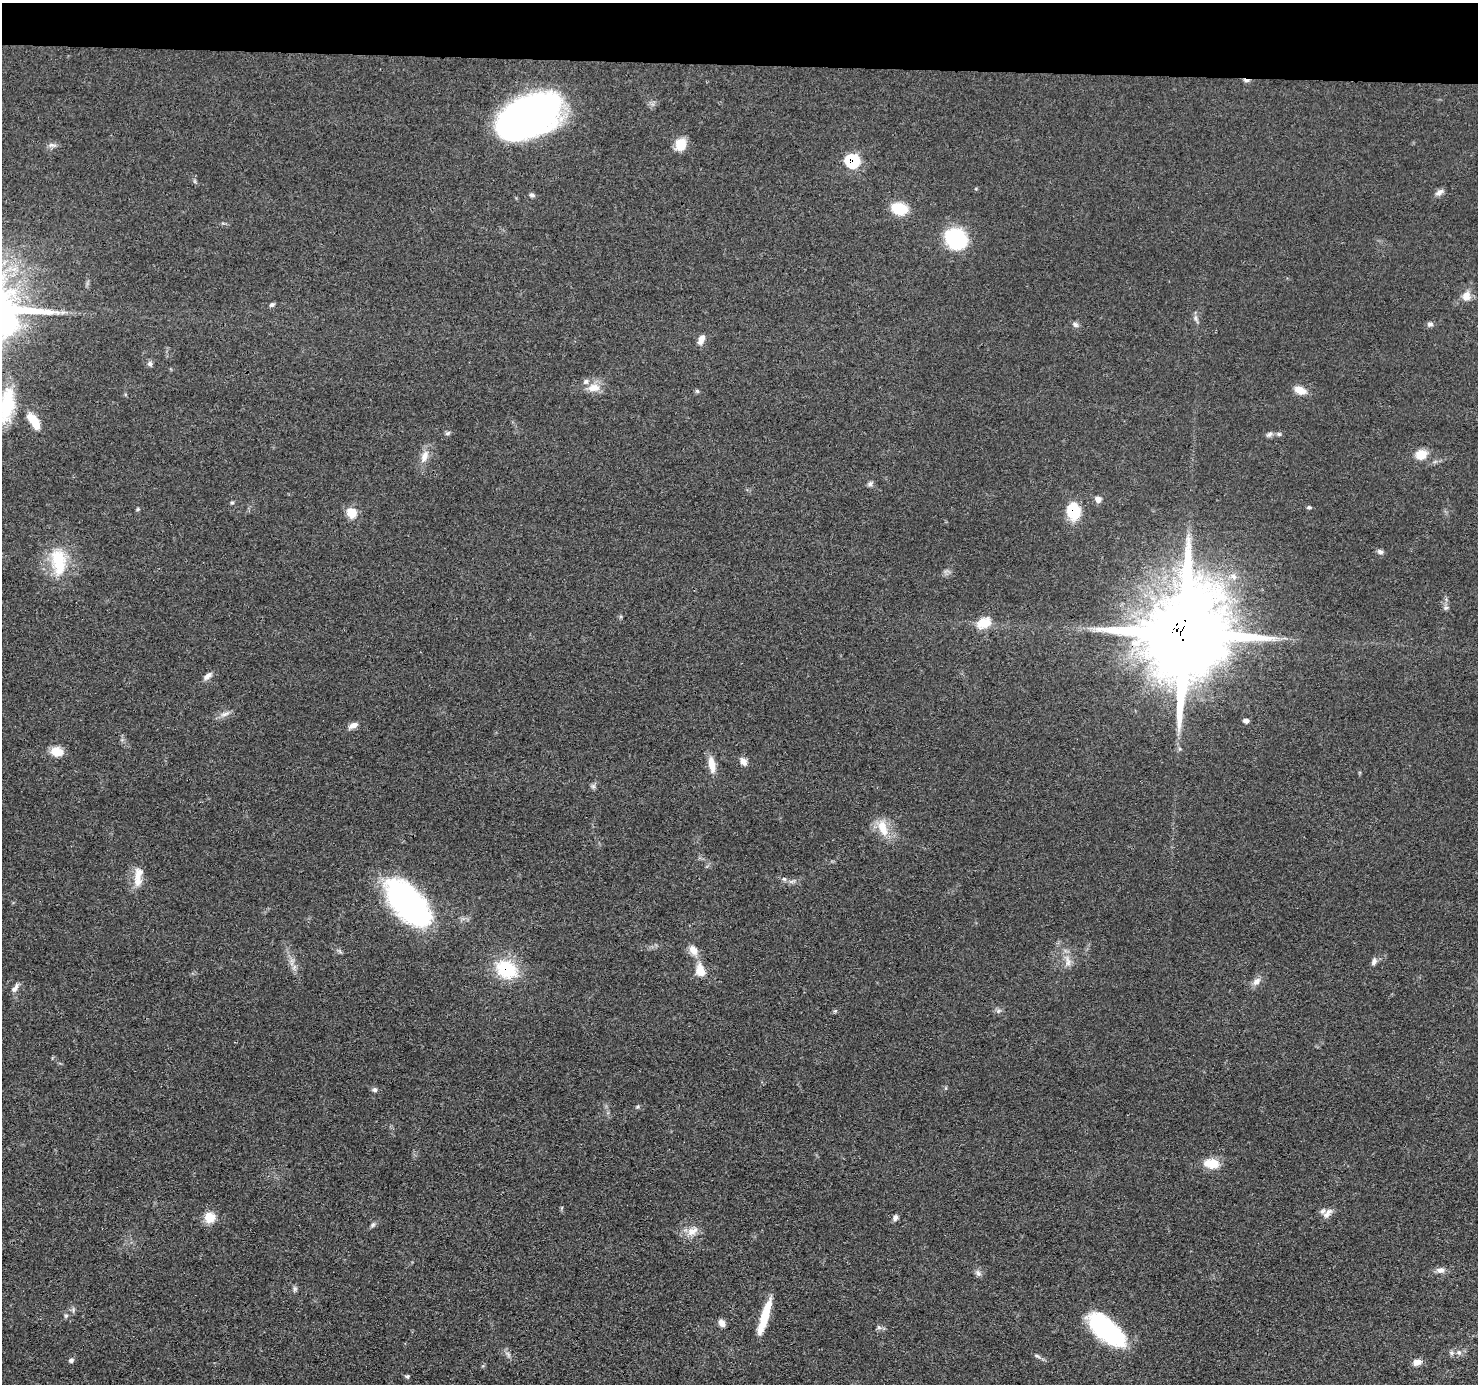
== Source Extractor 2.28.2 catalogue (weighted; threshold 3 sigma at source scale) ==
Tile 2 of 3 x 3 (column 2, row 1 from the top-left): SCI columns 1480-2955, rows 2967-4348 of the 4434 x 4459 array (HDU 1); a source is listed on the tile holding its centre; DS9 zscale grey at full resolution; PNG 1480 x 1386 px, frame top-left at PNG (2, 3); no overlay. Shown black and unused: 4% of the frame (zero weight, under 3 of 4 exposures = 1% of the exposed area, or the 3 px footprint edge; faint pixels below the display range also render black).
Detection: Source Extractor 2.28.2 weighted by HDU 2 'WHT'; one run over the whole footprint, this tile lists its part. Background 0.0473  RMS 0.005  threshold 0.0225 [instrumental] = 3 sigma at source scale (4.5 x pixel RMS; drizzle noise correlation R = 1.50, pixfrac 1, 0.05/0.05 arcsec/px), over >= 5 px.
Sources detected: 83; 1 cosmic-ray / hot-pixel residue — not listed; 2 inside a brighter listed object's ellipse — not listed separately; the other 80 listed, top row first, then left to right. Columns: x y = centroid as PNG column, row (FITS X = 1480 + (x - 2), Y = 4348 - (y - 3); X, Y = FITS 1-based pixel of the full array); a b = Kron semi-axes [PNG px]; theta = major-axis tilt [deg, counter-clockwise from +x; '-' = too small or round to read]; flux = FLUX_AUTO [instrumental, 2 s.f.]
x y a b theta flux
529 115 54 30 26 250
680 144 14 12 68 7.4
52 145 11 6 -4 1.7
852 161 8 8 - 40
1439 192 13 6 30 2
532 195 7 5 -17 1.2
899 209 13 10 -11 18
956 239 23 19 -35 33
1466 296 13 12 - 4.4
272 305 7 4 37 1
63 312 7 4 18 1.2
1195 318 9 4 -71 1.3
1075 324 9 6 -45 1.4
1430 324 7 7 - 1.6
701 339 12 7 66 3.3
150 364 7 6 - 1.5
594 388 17 10 7 5.9
1300 390 13 8 -22 6.5
697 391 5 5 - 0.85
7 405 40 15 82 25
34 421 21 9 -57 8.9
447 433 7 5 21 0.98
1269 434 10 5 37 1.4
1279 434 7 4 -44 0.8
1421 454 12 10 24 7.5
424 456 19 9 70 5
870 484 8 6 40 1.2
1098 499 8 8 - 2.4
232 503 5 4 - 0.7
1309 507 6 4 -1 0.82
138 509 5 5 - 0.61
1074 511 15 11 -88 22
351 512 11 9 -64 8
1380 552 8 6 -23 1.5
58 562 37 18 -83 22
1446 608 7 5 21 1.1
984 623 19 13 26 8.1
1184 634 27 23 82 8900
207 676 13 6 44 2.4
225 714 14 5 16 2.4
1246 721 6 5 - 1.7
353 725 12 6 23 2.7
57 752 12 9 -15 8.3
744 761 10 7 -60 3
712 765 22 8 -80 5.8
593 786 7 5 -44 1.1
883 828 23 11 -70 9.4
138 877 29 11 84 7.3
784 879 7 5 -43 1.1
408 902 53 27 -49 120
693 950 14 10 -56 4.5
1374 961 10 7 69 1.8
1068 962 14 6 -83 3.3
294 967 7 4 72 1.3
506 969 21 16 -28 28
700 971 14 10 -71 7.4
1256 982 12 8 42 3
15 988 14 6 59 2.2
835 1011 6 4 44 0.74
998 1011 7 4 71 0.91
375 1090 6 6 - 1.2
1211 1164 18 11 -6 8.6
1327 1213 15 7 53 2.9
210 1218 12 11 - 7.9
895 1218 8 6 64 1.6
373 1225 7 5 45 1
692 1231 17 11 31 5.3
1440 1270 12 8 -2 2.5
978 1273 10 7 -62 1.7
295 1289 8 6 90 1.1
66 1316 6 5 - 0.84
764 1317 41 8 73 15
722 1323 8 6 -64 3.3
879 1327 7 6 - 1.2
1106 1329 42 18 -40 61
1459 1352 6 5 - 1.1
1037 1356 7 4 -18 0.88
71 1360 6 5 - 1.3
1417 1362 11 7 9 3.1
407 1376 5 5 - 0.85
Overlapping masked pixels (flux is a lower limit): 4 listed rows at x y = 852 161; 1074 511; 1184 634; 506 969
Isophote crosses this tile's border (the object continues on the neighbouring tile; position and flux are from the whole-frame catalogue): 1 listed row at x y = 7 405